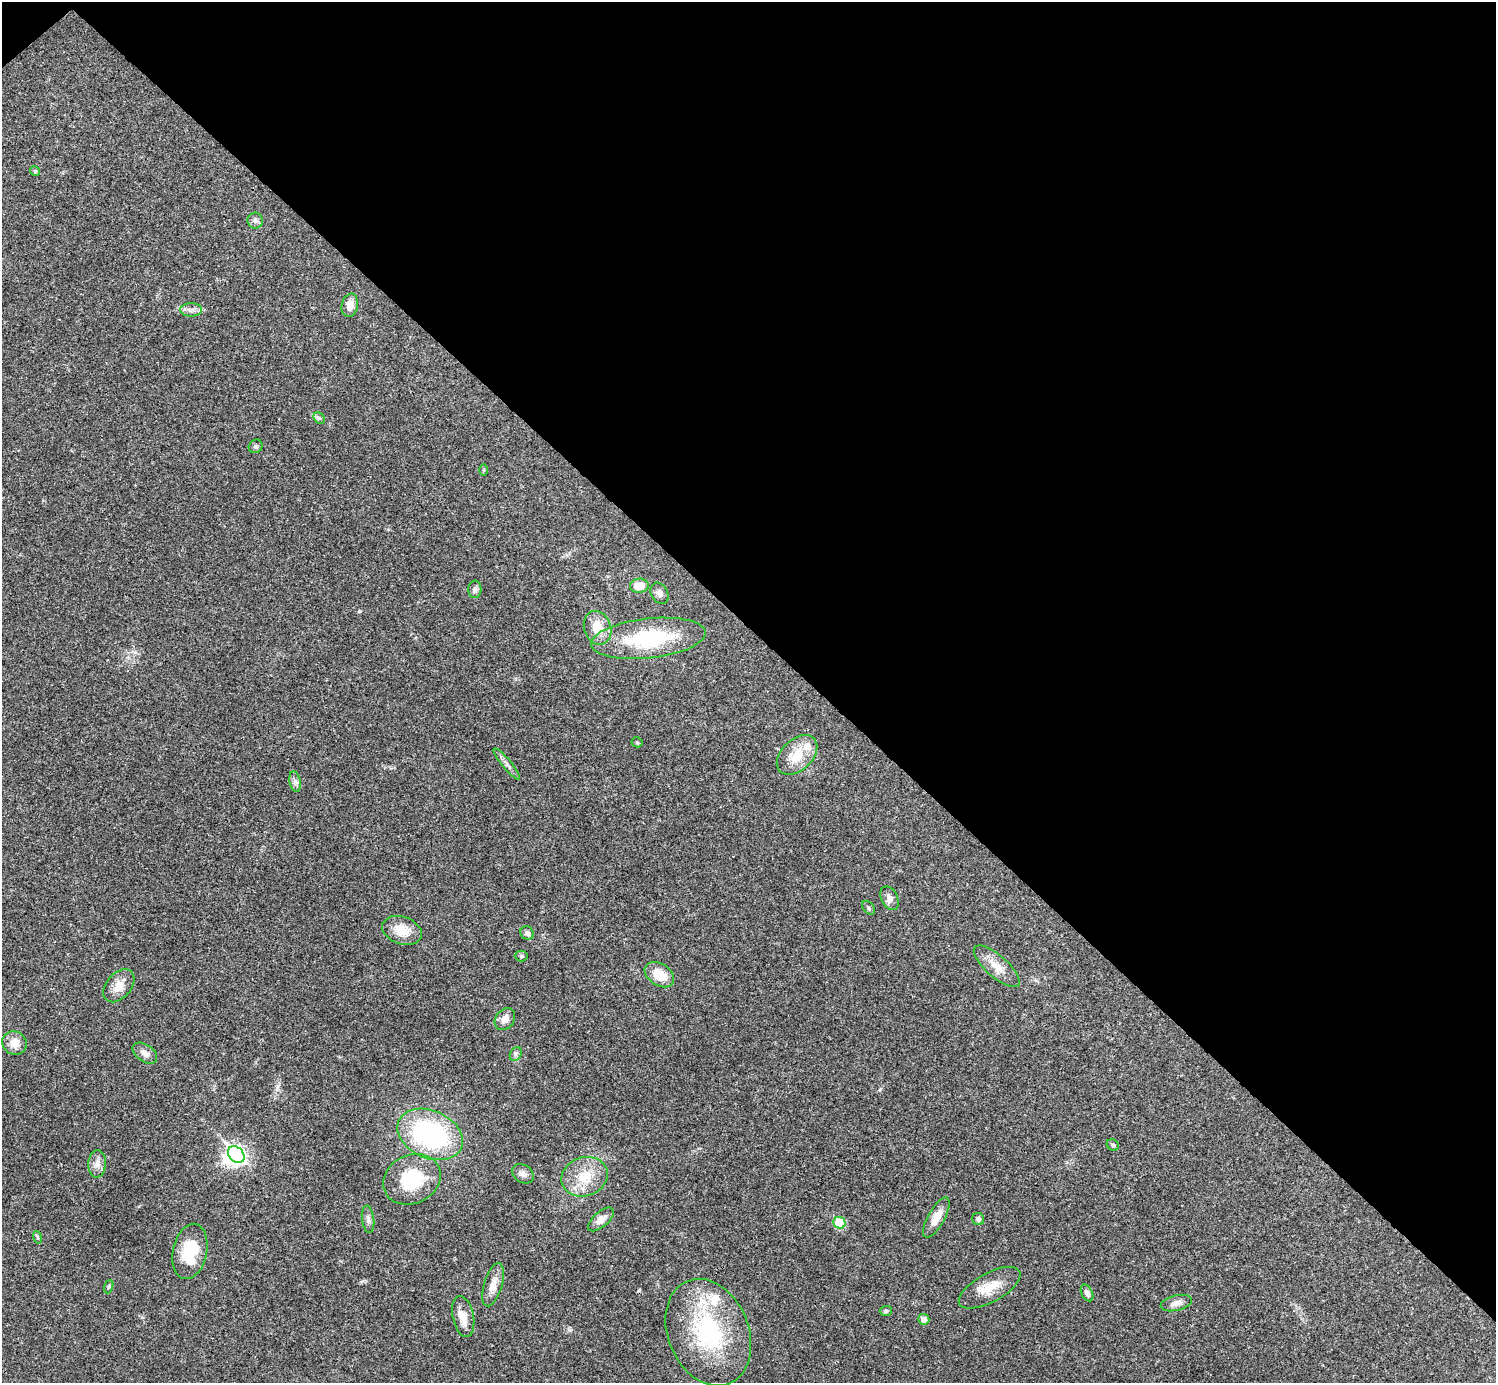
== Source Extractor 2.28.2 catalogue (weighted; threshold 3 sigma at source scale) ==
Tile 3 of 4 x 4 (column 3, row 1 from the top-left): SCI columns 2990-4483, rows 4301-5681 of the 5981 x 5981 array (HDU 1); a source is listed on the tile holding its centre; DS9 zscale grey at full resolution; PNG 1498 x 1385 px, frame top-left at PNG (2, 2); each listed source drawn as its Kron ellipse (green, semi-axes under 4 px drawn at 4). Shown black and unused: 46% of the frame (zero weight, under 3 of 4 exposures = <1% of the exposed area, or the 3 px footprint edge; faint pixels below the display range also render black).
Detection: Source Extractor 2.28.2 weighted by HDU 2 'WHT'; one run over the whole footprint, this tile lists its part. Background 0.021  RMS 0.0022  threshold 0.01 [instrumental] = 3 sigma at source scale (4.5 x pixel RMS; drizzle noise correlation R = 1.50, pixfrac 1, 0.05/0.05 arcsec/px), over >= 5 px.
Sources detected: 55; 1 inside a brighter object's white glare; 1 cosmic-ray / hot-pixel residue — neither listed nor drawn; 2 inside a brighter listed object's ellipse — not listed separately; the other 51 listed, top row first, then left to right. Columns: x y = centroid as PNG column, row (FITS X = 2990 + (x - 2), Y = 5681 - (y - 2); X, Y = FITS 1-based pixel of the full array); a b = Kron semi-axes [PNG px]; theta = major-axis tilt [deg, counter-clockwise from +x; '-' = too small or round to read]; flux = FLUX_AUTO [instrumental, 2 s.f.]
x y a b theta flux
35 171 5 4 - 0.46
255 221 8 7 - 0.7
350 305 12 8 79 2.2
191 310 11 6 0 1
319 418 6 5 - 0.42
256 446 7 6 - 0.49
484 470 6 4 89 0.24
639 586 9 7 7 3.2
475 589 9 6 87 0.69
659 593 11 8 -62 0.93
598 628 17 13 -70 4.3
648 638 57 20 6 20
637 742 5 5 - 0.3
797 755 24 15 44 5.5
507 764 20 4 -50 1
295 782 10 5 -79 0.76
890 898 12 8 -63 1.4
869 908 8 5 -51 0.46
402 930 20 13 -19 4.1
527 933 7 6 - 0.85
521 956 6 5 - 0.42
997 966 29 11 -41 3.4
659 975 16 10 -34 4.5
119 986 19 12 49 2.8
505 1019 12 9 54 1.7
14 1043 12 11 - 2.7
145 1053 14 8 -35 1.4
516 1054 7 5 61 0.52
430 1134 34 24 -23 33
1113 1145 6 5 - 0.42
236 1155 9 7 -46 78
97 1164 14 8 85 1.5
523 1174 11 8 -35 1.1
585 1177 23 19 20 6.2
412 1179 30 24 25 12
936 1217 22 8 61 2.9
368 1219 14 6 -83 0.96
601 1219 16 7 41 1.7
978 1219 6 6 - 0.6
840 1223 6 5 - 8.7
37 1237 6 4 -71 0.34
190 1251 28 17 78 8.5
493 1285 22 9 73 2.4
109 1287 7 4 70 0.34
990 1288 34 14 29 4.7
1087 1293 9 5 -63 0.94
1176 1303 16 7 13 1.4
886 1311 6 5 - 0.42
463 1317 21 10 -78 2.9
924 1319 5 5 - 1.3
708 1332 55 40 -67 27
Unlisted compact peaks at least as high as the median listed source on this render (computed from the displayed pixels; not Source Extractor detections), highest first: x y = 359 611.